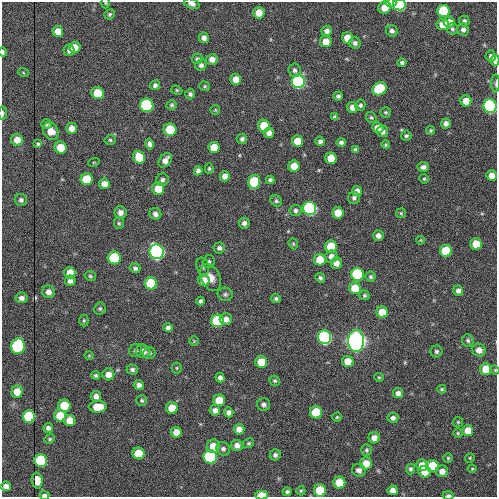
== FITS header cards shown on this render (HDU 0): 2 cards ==
NAXIS1  =                  495 / STANDARD FITS FORMAT
NAXIS2  =                  495 / STANDARD FITS FORMAT

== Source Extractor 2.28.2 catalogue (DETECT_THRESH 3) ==
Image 495 x 495 px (HDU 0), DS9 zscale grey, 1 PNG px = 1 image px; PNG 499 x 499 px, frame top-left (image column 1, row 495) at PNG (2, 2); each listed source drawn as its Kron ellipse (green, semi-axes under 4 px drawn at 4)
Background 2210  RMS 37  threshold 110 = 3 sigma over >= 5 px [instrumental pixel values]
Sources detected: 220; all 220 listed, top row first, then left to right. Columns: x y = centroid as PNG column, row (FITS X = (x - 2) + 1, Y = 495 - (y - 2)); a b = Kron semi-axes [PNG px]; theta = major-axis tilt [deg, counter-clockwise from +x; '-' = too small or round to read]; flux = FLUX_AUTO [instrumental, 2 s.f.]
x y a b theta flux
106 3 5 3 - 2.2e+03
391 3 5 3 - 5.2e+04
192 4 8 5 -19 9.3e+03
399 5 6 5 - 4.6e+05
385 8 6 6 - 3.4e+04
444 11 6 6 - 1.9e+05
259 13 6 5 - 3.1e+04
110 14 5 4 - 4.1e+03
464 21 5 5 - 6.5e+03
449 22 6 5 - 2.3e+04
442 24 6 6 - 3.8e+04
452 29 5 5 - 4.4e+03
463 29 6 6 - 9.0e+03
58 31 5 5 - 3.3e+04
327 31 5 5 - 1.0e+04
392 31 6 5 - 8.2e+03
204 38 5 5 - 1.2e+04
348 38 5 5 - 4.3e+04
326 41 6 5 - 2.8e+04
355 43 6 5 - 7.7e+03
75 47 6 5 - 3.2e+04
69 50 6 5 - 9.4e+03
3 52 4 3 - 4.6e+03
491 56 5 5 - 7.0e+03
197 59 5 5 - 5.0e+03
212 59 6 5 - 1.6e+04
495 60 5 3 - 3.1e+04
402 63 4 3 - 6.1e+03
201 65 6 5 - 8.2e+03
295 70 7 6 - 7.1e+03
23 72 5 3 - 2.4e+03
236 79 5 5 - 2.4e+04
298 82 6 6 - 6.8e+05
496 83 9 3 90 4.2e+03
155 85 5 4 - 6.7e+03
205 86 5 5 - 3.7e+03
379 89 7 6 - 2.3e+05
177 90 5 4 - 3.4e+03
98 93 6 6 - 6.0e+04
190 94 5 5 - 5.9e+03
338 96 5 4 - 5.6e+03
466 101 5 5 - 3.6e+04
147 105 7 6 - 3.3e+05
172 105 5 4 - 4.2e+03
360 105 6 5 - 5.7e+03
490 106 6 6 - 9.2e+05
353 107 6 5 - 1.8e+04
215 110 5 5 - 2.7e+03
386 112 5 5 - 4.2e+03
3 113 7 3 90 5.1e+03
335 117 4 4 - 6.4e+03
371 117 6 4 -54 3.6e+03
446 123 5 5 - 1.0e+04
46 124 5 4 - 4.6e+03
264 126 6 6 - 7.9e+04
72 128 5 5 - 1.9e+04
378 128 6 5 - 2.1e+04
170 130 6 6 - 7.9e+04
431 130 4 4 - 3.0e+03
51 131 9 7 -61 2.5e+04
382 131 5 5 - 1.1e+04
269 133 5 5 - 1.3e+04
406 136 5 5 - 4.8e+03
242 139 5 5 - 6.3e+03
17 140 6 6 - 2.8e+04
110 140 5 4 - 3.8e+03
298 141 5 5 - 5.0e+04
320 141 5 4 - 8.0e+03
341 142 4 4 - 7.5e+03
38 144 4 3 - 3.7e+03
150 144 5 4 - 7.9e+03
386 145 4 4 - 3.0e+03
61 147 6 6 - 4.4e+04
214 147 5 5 - 4.9e+04
355 150 4 4 - 4.4e+03
139 157 6 6 - 6.8e+04
331 158 6 5 - 5.8e+04
165 160 8 5 51 1.5e+04
94 162 6 3 18 2.3e+03
294 166 5 5 - 3.7e+04
423 167 6 5 - 8.9e+03
209 168 5 4 - 3.7e+03
198 171 5 4 - 7.3e+03
492 175 5 5 - 2.2e+04
225 176 5 5 - 1.7e+04
87 179 6 6 - 9.1e+04
424 179 5 4 - 3.0e+03
162 180 6 6 - 6.4e+03
270 180 4 4 - 5.6e+03
254 182 7 6 - 1.8e+05
104 184 5 5 - 1.9e+04
158 188 6 6 - 4.6e+04
357 191 5 5 - 1.6e+04
354 198 6 6 - 7.0e+03
21 200 6 6 - 6.7e+03
276 201 6 5 - 4.7e+03
310 208 6 6 - 7.4e+05
296 210 6 5 - 6.7e+03
120 212 6 6 - 1.1e+04
338 213 6 5 - 4.2e+04
401 213 5 5 - 3.2e+03
155 214 6 5 - 9.8e+03
119 223 6 5 - 4.0e+03
244 223 5 5 - 9.8e+03
378 235 5 5 - 1.1e+04
420 240 4 4 - 2.5e+03
293 244 6 4 -70 3.1e+03
476 244 6 6 - 5.2e+04
331 246 6 6 - 8.0e+04
219 248 5 5 - 7.5e+03
446 251 6 6 - 8.7e+04
157 252 7 7 - 1.3e+06
331 256 6 6 - 1.5e+04
114 258 6 6 - 1.6e+05
320 260 6 6 - 5.2e+04
209 262 6 5 - 5.2e+03
336 263 5 5 - 1.7e+04
203 266 9 6 -72 7.4e+03
135 268 5 5 - 6.4e+03
70 273 6 5 - 2.7e+04
357 274 6 6 - 2.7e+05
90 276 6 4 -15 3.6e+03
371 277 5 5 - 4.9e+03
211 278 14 9 -65 2.1e+04
320 278 5 4 - 5.4e+03
204 280 6 5 - 3.0e+04
70 281 5 5 - 1.2e+04
151 283 6 6 - 1.6e+05
355 288 6 5 - 5.9e+04
458 291 5 5 - 9.9e+03
48 292 6 6 - 1.3e+04
225 294 7 7 - 6.0e+03
364 295 5 4 - 4.2e+03
22 298 6 5 - 1.1e+04
276 298 5 4 - 4.6e+03
201 301 4 4 - 5.4e+03
100 309 6 5 - 4.4e+03
382 312 6 5 - 4.9e+04
226 319 6 6 - 1.6e+04
84 320 6 4 -90 3.3e+03
217 321 6 6 - 2.2e+05
168 328 4 4 - 8.0e+03
324 337 7 6 - 6.2e+05
468 340 6 5 - 5.0e+03
194 341 5 5 - 2.7e+03
356 341 11 8 -88 3.3e+06
18 346 7 7 - 2.8e+05
136 350 7 6 - 5.2e+03
479 350 6 6 - 1.6e+04
143 351 7 6 - 1.8e+04
436 351 6 6 - 5.2e+03
149 353 6 5 - 5.7e+03
89 355 5 3 - 2.2e+03
348 361 6 5 - 3.6e+04
261 362 6 5 - 4.9e+04
177 368 5 5 - 3.3e+03
132 369 6 5 - 6.6e+03
486 369 6 5 - 5.1e+04
495 370 5 4 - 2.4e+03
108 374 6 6 - 2.1e+04
96 375 4 4 - 4.3e+03
379 377 5 4 - 2.9e+03
220 378 5 4 - 8.8e+03
275 381 5 5 - 3.9e+03
139 385 5 5 - 1.1e+04
442 389 4 4 - 3.3e+03
17 392 6 5 - 3.9e+04
398 393 5 5 - 1.1e+04
96 396 5 5 - 1.3e+04
142 400 5 5 - 4.4e+03
219 400 6 6 - 6.2e+04
264 404 7 6 - 7.7e+03
64 406 6 6 - 1.1e+05
98 407 9 5 3 5.4e+04
172 408 6 5 - 6.0e+04
215 410 5 5 - 1.3e+04
229 412 5 4 - 1.1e+04
316 412 6 6 - 1.1e+05
60 416 6 6 - 7.2e+04
29 417 6 6 - 2.3e+05
337 417 4 4 - 2.9e+03
393 418 5 5 - 8.4e+03
70 421 6 5 - 4.0e+04
458 422 5 5 - 3.0e+03
48 428 5 5 - 8.0e+03
239 429 5 5 - 1.7e+04
468 430 5 5 - 3.4e+04
176 432 5 5 - 2.6e+04
458 433 4 4 - 3.2e+03
374 438 5 5 - 1.6e+04
50 439 6 4 23 3.6e+03
249 443 6 4 30 3.8e+03
237 445 6 5 - 1.2e+04
213 446 6 6 - 3.5e+04
223 449 7 6 - 7.1e+03
366 450 6 5 - 4.5e+03
138 453 6 6 - 6.1e+04
275 455 5 5 - 7.5e+03
210 457 7 6 - 3.2e+05
448 458 4 4 - 3.2e+03
470 458 5 4 - 3.1e+03
41 460 6 6 - 2.0e+05
366 463 6 6 - 3.1e+04
422 465 6 5 - 2.9e+04
432 466 6 6 - 8.6e+04
411 469 5 4 - 5.6e+03
472 469 4 4 - 2.3e+03
359 470 7 6 - 1.1e+04
442 471 6 6 - 1.8e+04
425 472 6 6 - 3.0e+04
37 480 8 5 -86 3.0e+04
339 483 6 6 - 5.0e+04
6 486 5 5 - 1.4e+04
320 490 6 6 - 8.2e+04
393 490 5 5 - 1.5e+04
301 491 4 4 - 3.6e+03
287 492 4 4 - 5.1e+03
44 495 5 3 - 6.6e+03
262 495 6 3 2 6.3e+04
448 495 5 3 - 5.3e+03
At the frame edge (FLAGS 8, measured only in part): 13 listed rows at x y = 106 3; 391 3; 192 4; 399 5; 3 52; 495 60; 496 83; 490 106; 3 113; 495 370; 44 495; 262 495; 448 495